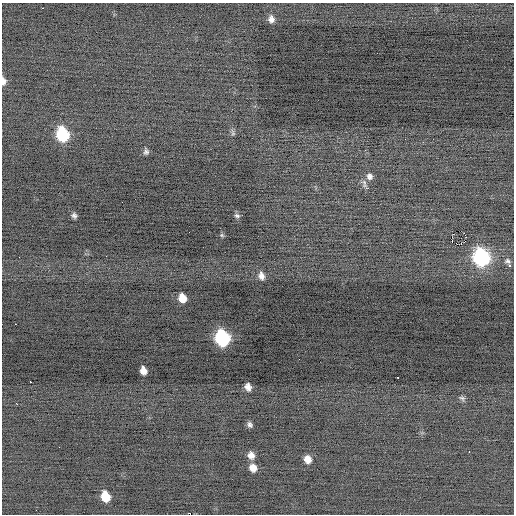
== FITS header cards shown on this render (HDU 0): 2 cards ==
NAXIS1  =                  512 / Axis length
NAXIS2  =                  512 / Axis length

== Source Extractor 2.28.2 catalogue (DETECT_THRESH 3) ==
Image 512 x 512 px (HDU 0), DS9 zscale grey, 1 PNG px = 1 image px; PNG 516 x 516 px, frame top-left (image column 1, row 512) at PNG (2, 3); no overlay
Background -0.132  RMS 0.76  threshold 2.28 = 3 sigma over >= 5 px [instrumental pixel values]
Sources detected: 34; all 34 listed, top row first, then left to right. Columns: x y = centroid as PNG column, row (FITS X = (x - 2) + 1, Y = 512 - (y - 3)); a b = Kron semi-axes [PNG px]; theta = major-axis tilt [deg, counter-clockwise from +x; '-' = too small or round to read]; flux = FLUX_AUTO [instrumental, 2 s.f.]
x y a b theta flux
271 19 10 8 -79 290
3 81 9 5 -85 230
233 133 10 5 -73 120
63 134 11 9 -73 3500
146 152 7 5 -79 150
369 176 10 10 - 260
122 202 2 2 - 34
74 215 6 5 - 150
237 216 7 6 - 120
222 235 7 5 -22 73
465 235 3 2 - 810
452 241 2 2 - 37
461 244 2 2 - 440
19 257 2 2 - 31
481 257 11 9 -69 8700
507 261 8 7 - 140
509 266 3 3 - 220
261 276 10 7 -79 290
182 298 8 7 - 630
15 324 2 2 - 240
222 338 11 9 -73 6500
143 371 7 6 - 370
397 377 3 2 - 80
30 382 3 2 - 50
248 387 7 6 - 280
462 398 8 6 -30 120
16 403 3 2 - 170
250 424 7 5 -51 150
469 452 3 2 - 41
251 455 9 8 - 320
308 459 8 7 - 450
253 468 8 7 - 430
105 496 9 7 -71 1000
36 510 2 2 - 130
At the frame edge (FLAGS 8, measured only in part): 1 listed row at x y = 3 81